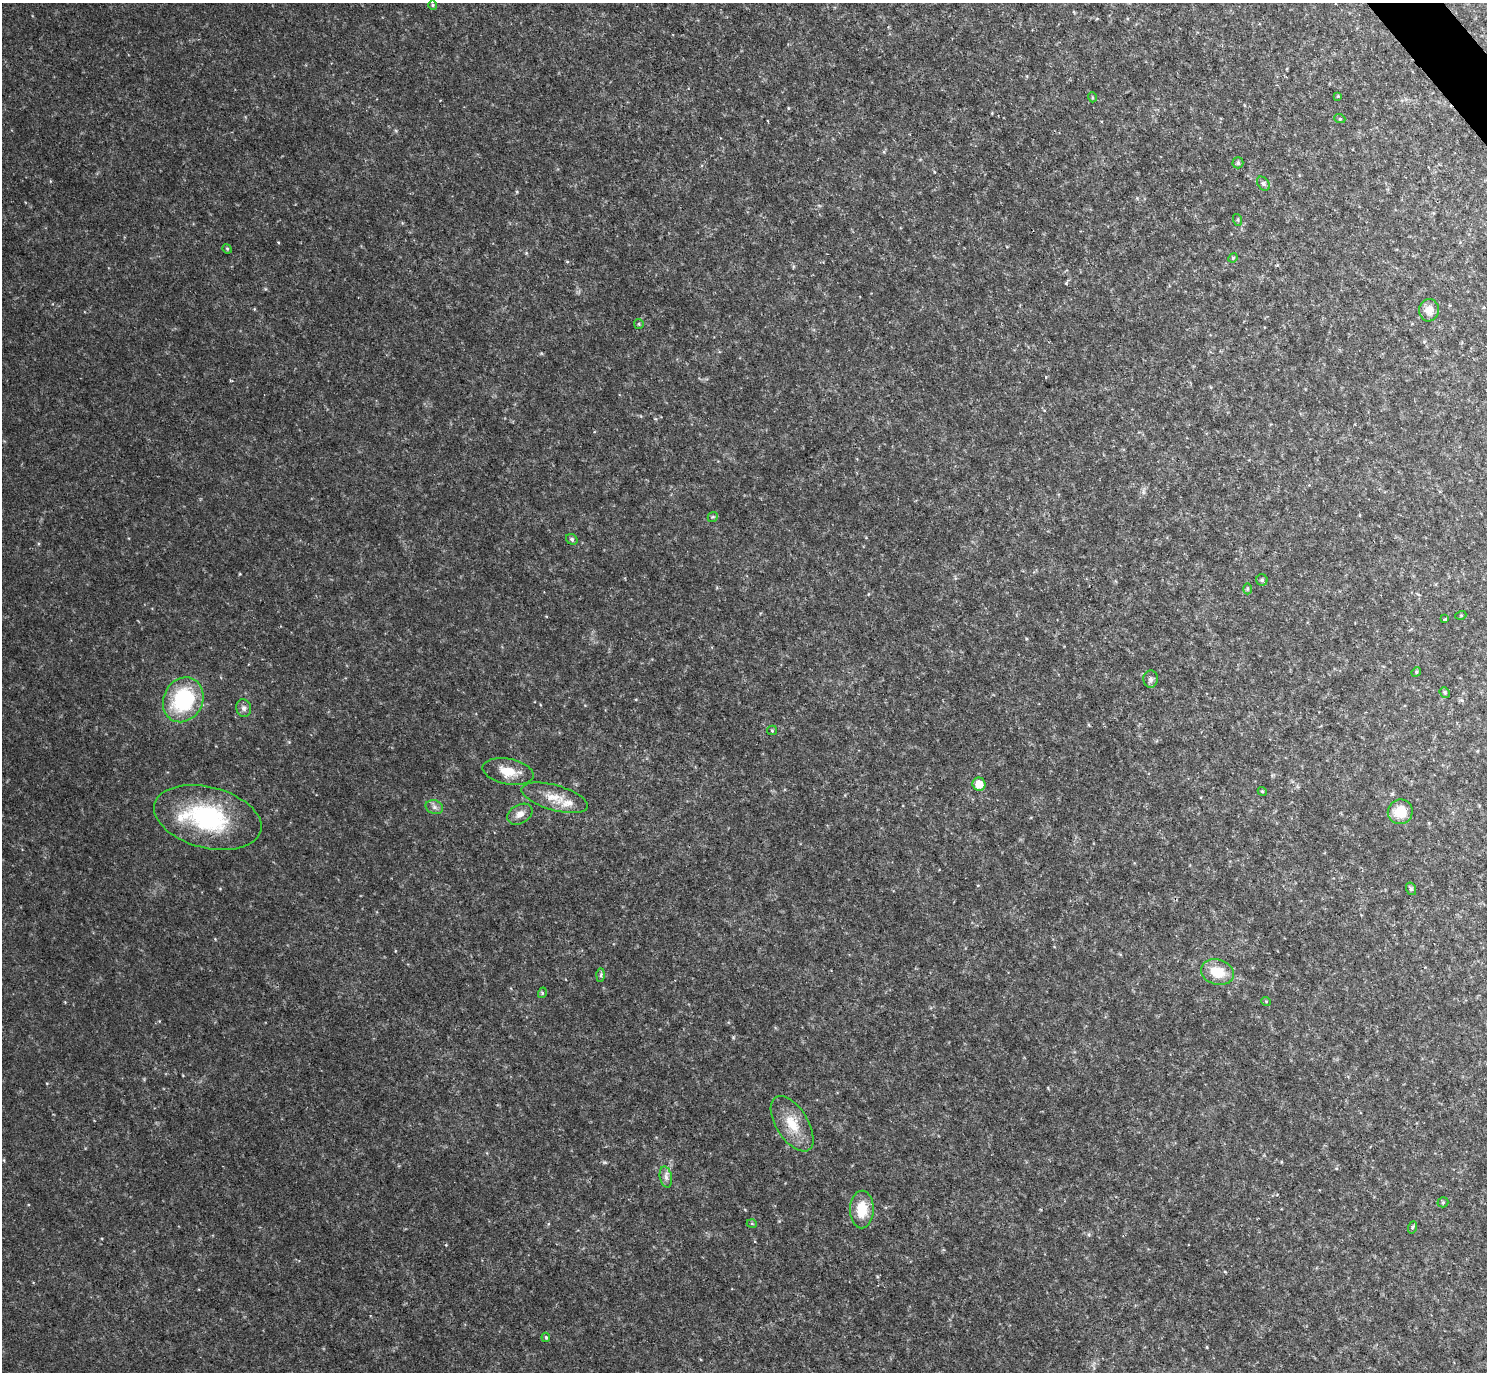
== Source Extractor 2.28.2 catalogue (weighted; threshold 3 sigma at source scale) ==
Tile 10 of 4 x 4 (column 2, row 3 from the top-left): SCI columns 1488-2972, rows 1669-3038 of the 5943 x 5938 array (HDU 1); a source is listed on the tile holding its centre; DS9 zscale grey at full resolution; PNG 1489 x 1374 px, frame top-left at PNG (2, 3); each listed source drawn as its Kron ellipse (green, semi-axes under 4 px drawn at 4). Shown black and unused: <1% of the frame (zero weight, under 2 of 3 exposures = <1% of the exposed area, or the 3 px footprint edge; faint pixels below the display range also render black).
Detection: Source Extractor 2.28.2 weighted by HDU 2 'WHT'; one run over the whole footprint, this tile lists its part. Background 0.0475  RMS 0.0074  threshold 0.0333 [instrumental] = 3 sigma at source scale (4.5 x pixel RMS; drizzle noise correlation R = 1.50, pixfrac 1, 0.05/0.05 arcsec/px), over >= 5 px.
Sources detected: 45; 2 inside a brighter listed object's ellipse — not listed separately; the other 43 listed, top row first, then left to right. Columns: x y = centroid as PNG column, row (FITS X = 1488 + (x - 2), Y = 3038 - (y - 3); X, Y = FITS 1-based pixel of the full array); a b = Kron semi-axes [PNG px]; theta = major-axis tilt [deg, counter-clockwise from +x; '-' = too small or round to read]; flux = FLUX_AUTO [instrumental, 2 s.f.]
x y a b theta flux
433 5 5 4 - 0.87
1338 96 4 2 - 0.56
1092 97 5 3 - 0.76
1340 119 5 3 - 0.85
1238 163 5 5 - 1.5
1263 184 8 5 -51 1.7
1238 220 6 4 -72 0.92
227 249 5 4 - 0.87
1233 258 5 4 - 0.87
1429 310 11 10 - 6.8
639 324 5 4 - 0.98
713 517 5 4 - 0.97
572 539 6 5 - 1.6
1262 580 5 5 - 1.4
1248 589 5 3 - 0.83
1461 615 5 3 - 0.68
1445 619 3 3 - 1
1416 672 5 4 - 0.77
1151 679 8 7 - 2.3
1445 692 5 4 - 1.2
183 700 23 19 63 62
244 708 9 7 -75 2.8
772 730 5 4 - 0.86
508 772 26 12 -11 14
979 784 7 6 - 9.9
1262 791 5 3 - 0.69
555 798 34 12 -16 15
434 807 9 6 -16 2.9
1400 812 13 12 - 15
520 814 13 9 30 5.1
208 817 55 30 -14 83
1411 889 6 5 - 1.4
1217 972 17 12 -17 18
601 975 7 4 88 1.2
542 993 5 3 - 0.72
1266 1001 5 3 - 0.66
792 1124 31 16 -58 18
666 1177 11 6 -78 3.2
1443 1202 5 5 - 1
862 1209 19 12 89 17
752 1224 5 3 - 0.69
1413 1227 6 4 70 1
546 1337 4 3 - 0.85
Unlisted compact peaks at least as high as the median listed source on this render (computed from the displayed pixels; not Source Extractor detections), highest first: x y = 605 1162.